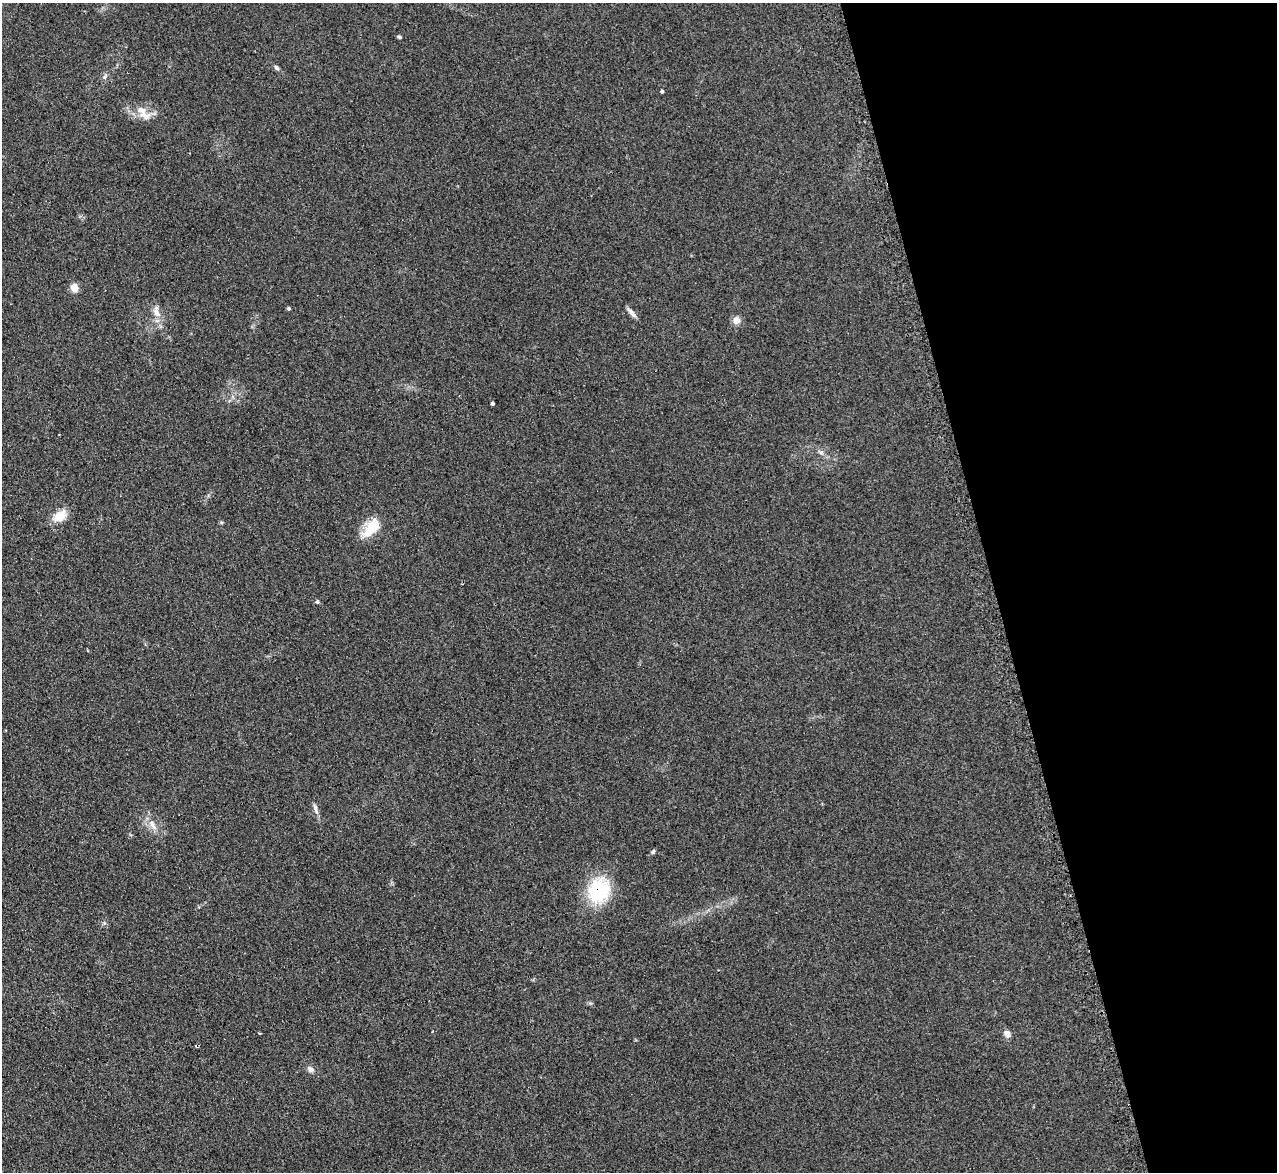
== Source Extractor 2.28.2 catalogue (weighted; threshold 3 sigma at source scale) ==
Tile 12 of 4 x 4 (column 4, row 3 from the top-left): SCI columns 3845-5119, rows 1433-2602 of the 5128 x 5082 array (HDU 1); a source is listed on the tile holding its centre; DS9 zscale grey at full resolution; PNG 1279 x 1174 px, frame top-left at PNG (2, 3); no overlay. Shown black and unused: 22% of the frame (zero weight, under 2 of 3 exposures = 2% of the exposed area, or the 3 px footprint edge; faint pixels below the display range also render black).
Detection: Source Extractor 2.28.2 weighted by HDU 2 'WHT'; one run over the whole footprint, this tile lists its part. Background 0.221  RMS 0.015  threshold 0.0671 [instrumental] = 3 sigma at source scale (4.5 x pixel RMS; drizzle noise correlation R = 1.50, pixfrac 1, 0.05/0.05 arcsec/px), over >= 5 px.
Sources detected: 21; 1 inside a brighter listed object's ellipse — not listed separately; the other 20 listed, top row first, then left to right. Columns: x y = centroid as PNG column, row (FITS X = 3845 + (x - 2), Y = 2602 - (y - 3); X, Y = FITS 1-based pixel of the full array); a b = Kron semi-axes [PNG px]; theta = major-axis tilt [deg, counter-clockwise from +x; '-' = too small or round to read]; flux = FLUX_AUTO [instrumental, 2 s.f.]
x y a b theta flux
399 37 5 4 - 2.1
276 68 7 5 -50 3.2
662 91 4 3 - 2.1
145 115 19 11 -14 16
74 288 9 8 - 12
289 308 5 4 - 2
157 312 19 8 -79 13
632 313 15 5 -46 6.3
737 320 10 8 -56 9
492 403 3 3 - 19
60 516 16 10 34 22
371 528 29 13 51 33
317 601 5 5 - 2
315 809 16 5 -74 5.9
153 825 14 6 -58 8.8
653 852 6 5 - 2.5
599 891 20 18 60 120
260 1033 3 2 - 2
1007 1034 9 7 -53 8
310 1069 10 7 -41 5.3
Overlapping masked pixels (flux is a lower limit): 1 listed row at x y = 599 891